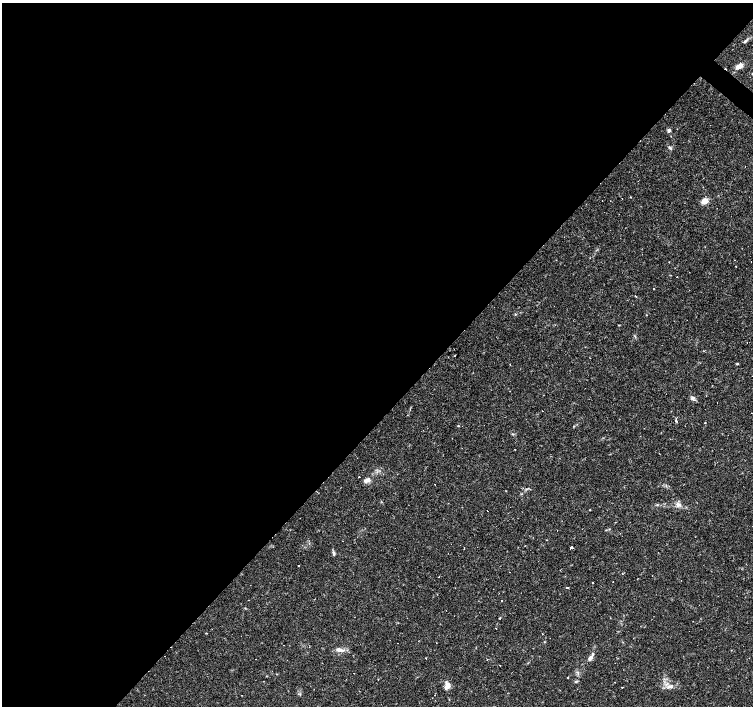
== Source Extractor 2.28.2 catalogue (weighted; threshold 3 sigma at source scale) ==
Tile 5 of 4 x 4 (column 1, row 2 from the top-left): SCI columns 2-1503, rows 3044-4451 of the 6008 x 6021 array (HDU 1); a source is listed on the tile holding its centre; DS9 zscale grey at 2 x 2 block average (1 PNG px = mean of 2 x 2 image px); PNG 755 x 708 px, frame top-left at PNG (2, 3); no overlay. Shown black and unused: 59% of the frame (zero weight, under 2 of 3 exposures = <1% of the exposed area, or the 3 px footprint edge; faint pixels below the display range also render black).
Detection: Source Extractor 2.28.2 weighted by HDU 2 'WHT'; one run over the whole footprint, this tile lists its part. Background 0.0366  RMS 0.0033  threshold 0.0148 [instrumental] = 3 sigma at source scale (4.5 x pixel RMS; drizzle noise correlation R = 1.50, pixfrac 1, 0.0396/0.0396 arcsec/px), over >= 5 px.
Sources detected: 78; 26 cosmic-ray / hot-pixel residue — not listed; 1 coinciding with a brighter row at this scale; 1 inside a brighter listed object's ellipse — not listed separately; the other 50 listed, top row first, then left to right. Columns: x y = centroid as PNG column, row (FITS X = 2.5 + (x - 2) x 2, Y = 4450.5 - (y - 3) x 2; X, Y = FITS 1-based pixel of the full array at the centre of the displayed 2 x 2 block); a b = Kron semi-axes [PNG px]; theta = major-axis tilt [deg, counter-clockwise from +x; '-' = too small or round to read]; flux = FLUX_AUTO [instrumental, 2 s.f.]
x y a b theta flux
745 41 6 3 40 1.3
739 66 9 5 25 5.1
669 130 3 3 - 3
670 147 6 3 -42 1.4
705 201 6 5 - 6.6
736 266 2 2 - 0.28
654 289 2 2 - 0.79
636 296 3 2 - 0.53
515 314 3 2 - 0.54
646 315 2 2 - 0.41
737 364 3 3 - 0.71
510 365 3 2 - 0.37
693 398 5 4 - 1.9
676 421 3 2 - 0.58
705 423 2 2 - 1.1
458 426 3 2 - 0.44
574 426 3 2 - 0.37
515 449 2 2 - 1
358 477 2 2 - 2.2
367 480 6 4 16 4
678 504 8 5 -32 2.7
590 510 2 2 - 0.48
582 529 2 2 - 0.41
451 544 2 2 - 0.92
571 548 2 2 - 11
334 554 5 4 - 1.4
298 565 2 2 - 0.61
622 574 2 2 - 1.1
439 577 2 2 - 0.4
592 582 2 2 - 0.66
613 582 2 2 - 0.51
568 588 3 2 - 0.45
248 600 2 2 - 0.28
501 600 2 2 - 0.42
500 618 2 2 - 0.56
206 633 2 2 - 0.37
284 645 2 2 - 0.23
338 650 8 5 -2 3.4
425 658 2 2 - 1.4
590 658 7 4 52 3
487 659 2 2 - 0.3
500 665 2 2 - 0.53
568 677 2 2 - 0.76
708 680 2 2 - 0.4
576 682 4 3 - 0.89
615 682 2 2 - 0.23
447 686 7 4 62 6.6
670 686 7 3 19 2
622 687 2 2 - 0.89
242 695 2 2 - 0.36
Diffuse or blended objects may show on this block-average render without a row.